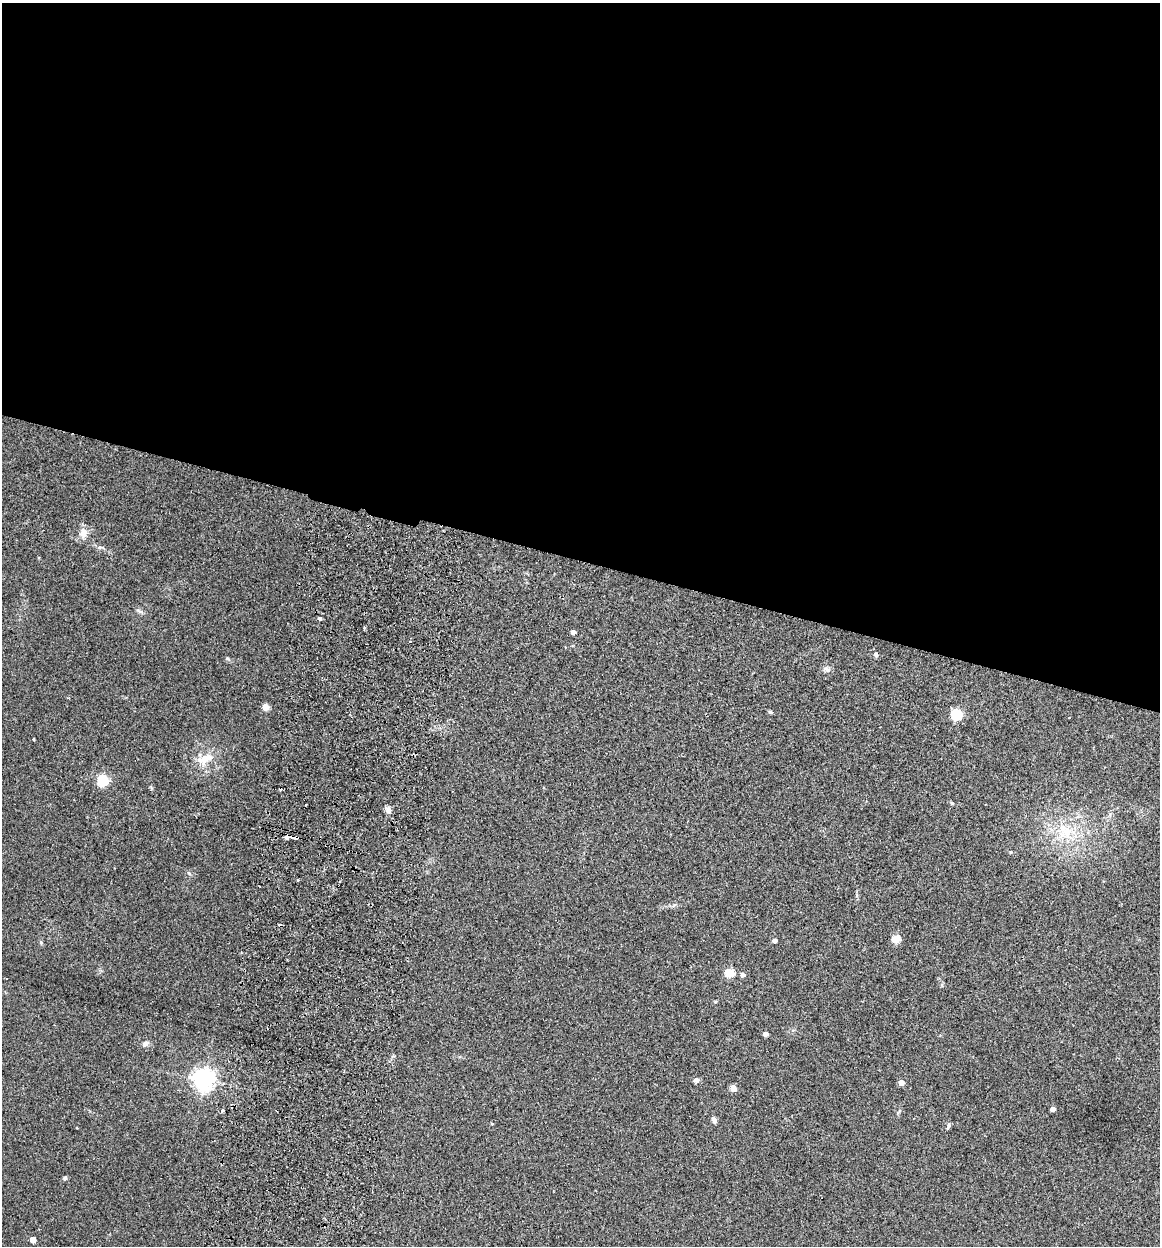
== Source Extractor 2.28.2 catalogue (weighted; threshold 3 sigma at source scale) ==
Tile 3 of 4 x 4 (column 3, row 1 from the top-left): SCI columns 2498-3655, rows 3749-4992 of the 5112 x 5007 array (HDU 1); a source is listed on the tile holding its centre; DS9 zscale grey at full resolution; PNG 1162 x 1248 px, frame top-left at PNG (2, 3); no overlay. Shown black and unused: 45% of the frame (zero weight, under 2 of 3 exposures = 3% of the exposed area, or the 3 px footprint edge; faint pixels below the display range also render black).
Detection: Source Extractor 2.28.2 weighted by HDU 2 'WHT'; one run over the whole footprint, this tile lists its part. Background 0.0477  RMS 0.0086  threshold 0.0386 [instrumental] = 3 sigma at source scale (4.5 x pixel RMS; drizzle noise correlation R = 1.50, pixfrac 1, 0.05/0.05 arcsec/px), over >= 5 px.
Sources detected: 44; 4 cosmic-ray / hot-pixel residue — not listed; the other 40 listed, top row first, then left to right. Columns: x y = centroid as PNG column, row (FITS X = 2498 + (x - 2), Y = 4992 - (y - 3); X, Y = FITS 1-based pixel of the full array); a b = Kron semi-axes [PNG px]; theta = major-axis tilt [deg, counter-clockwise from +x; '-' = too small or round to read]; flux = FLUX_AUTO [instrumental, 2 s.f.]
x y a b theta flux
83 533 14 9 81 7
100 547 8 5 -6 2
139 611 11 4 -21 2
320 618 4 4 - 1.8
364 628 3 3 - 1.2
573 632 4 4 - 3.8
410 642 3 2 - 1.4
876 655 6 5 - 1.7
827 669 10 7 -38 2.7
265 707 4 4 - 15
770 712 5 4 - 1.2
956 714 5 5 - 75
33 739 3 2 - 0.77
205 759 28 11 21 13
103 780 5 5 - 94
952 803 4 4 - 1
388 810 8 6 -52 3.4
1066 832 32 24 -35 41
294 837 8 3 -15 16
1010 852 4 4 - 1
189 873 7 3 -53 1.1
298 880 3 3 - 1.6
896 939 5 5 - 24
774 940 4 4 - 4.4
41 942 6 5 - 1.2
729 973 5 5 - 39
742 974 5 4 - 3.4
715 1002 5 3 - 0.88
766 1034 4 4 - 5.4
145 1044 7 6 - 3.8
204 1080 7 7 - 580
696 1080 7 6 - 2.3
901 1082 4 4 - 7.8
733 1088 4 4 - 14
1053 1109 4 4 - 6
222 1111 4 3 - 3.4
714 1120 7 5 -64 3
949 1126 8 4 72 1.6
65 1178 4 4 - 2.1
33 1239 4 4 - 10
Overlapping masked pixels (flux is a lower limit): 1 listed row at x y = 294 837
Unlisted compact peaks at least as high as the median listed source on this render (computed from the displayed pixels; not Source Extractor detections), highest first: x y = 227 658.